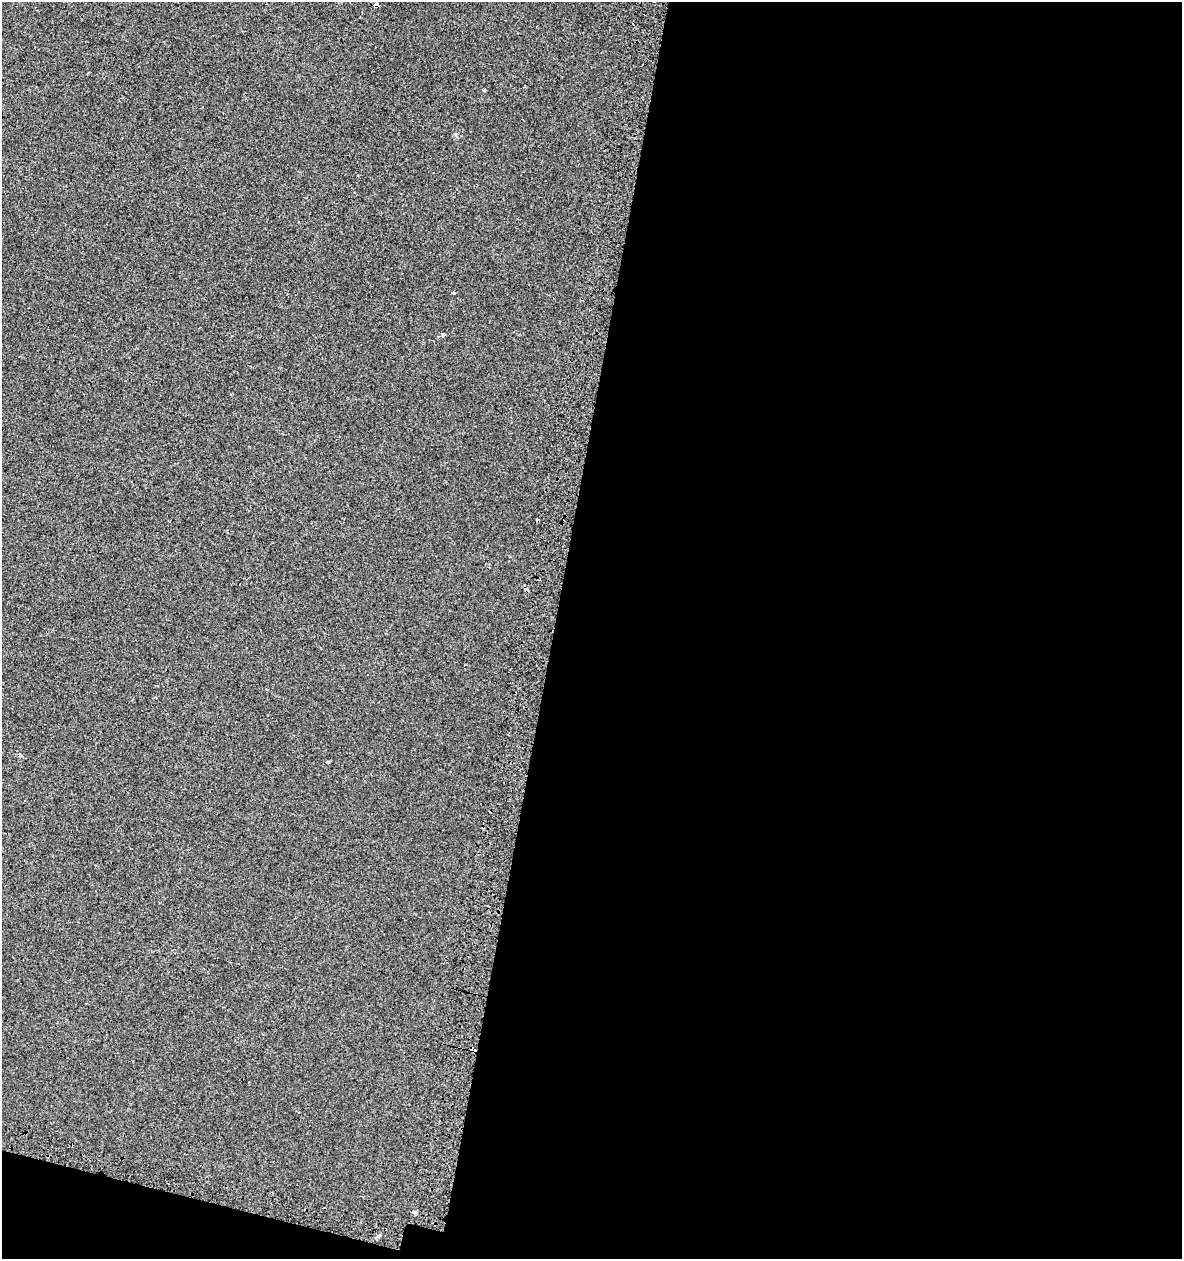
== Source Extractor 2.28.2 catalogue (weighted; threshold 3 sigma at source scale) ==
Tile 16 of 4 x 4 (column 4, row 4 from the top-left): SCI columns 3872-5051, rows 43-1299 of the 5318 x 5112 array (HDU 1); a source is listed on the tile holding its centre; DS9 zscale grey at full resolution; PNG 1184 x 1261 px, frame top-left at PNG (2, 2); no overlay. Shown black and unused: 55% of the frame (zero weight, under 2 of 3 exposures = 3% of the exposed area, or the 3 px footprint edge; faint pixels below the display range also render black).
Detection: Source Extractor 2.28.2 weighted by HDU 2 'WHT'; one run over the whole footprint, this tile lists its part. Background 0.00179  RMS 0.0054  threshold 0.0245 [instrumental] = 3 sigma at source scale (4.5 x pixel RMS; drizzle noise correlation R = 1.50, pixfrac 1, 0.0396/0.0396 arcsec/px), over >= 5 px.
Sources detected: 10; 4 cosmic-ray / hot-pixel residue — not listed; the other 6 listed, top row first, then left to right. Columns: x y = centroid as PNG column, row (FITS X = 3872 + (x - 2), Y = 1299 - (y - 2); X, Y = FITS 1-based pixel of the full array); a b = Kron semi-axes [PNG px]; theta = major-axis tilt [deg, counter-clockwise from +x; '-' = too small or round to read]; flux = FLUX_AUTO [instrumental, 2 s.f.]
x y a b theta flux
377 5 4 3 - 9.4
453 293 4 3 - 3.1
443 335 4 3 - 2.6
328 761 4 3 - 0.53
415 1213 5 4 - 1.3
379 1235 6 3 20 0.72
Overlapping masked pixels (flux is a lower limit): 1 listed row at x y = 377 5